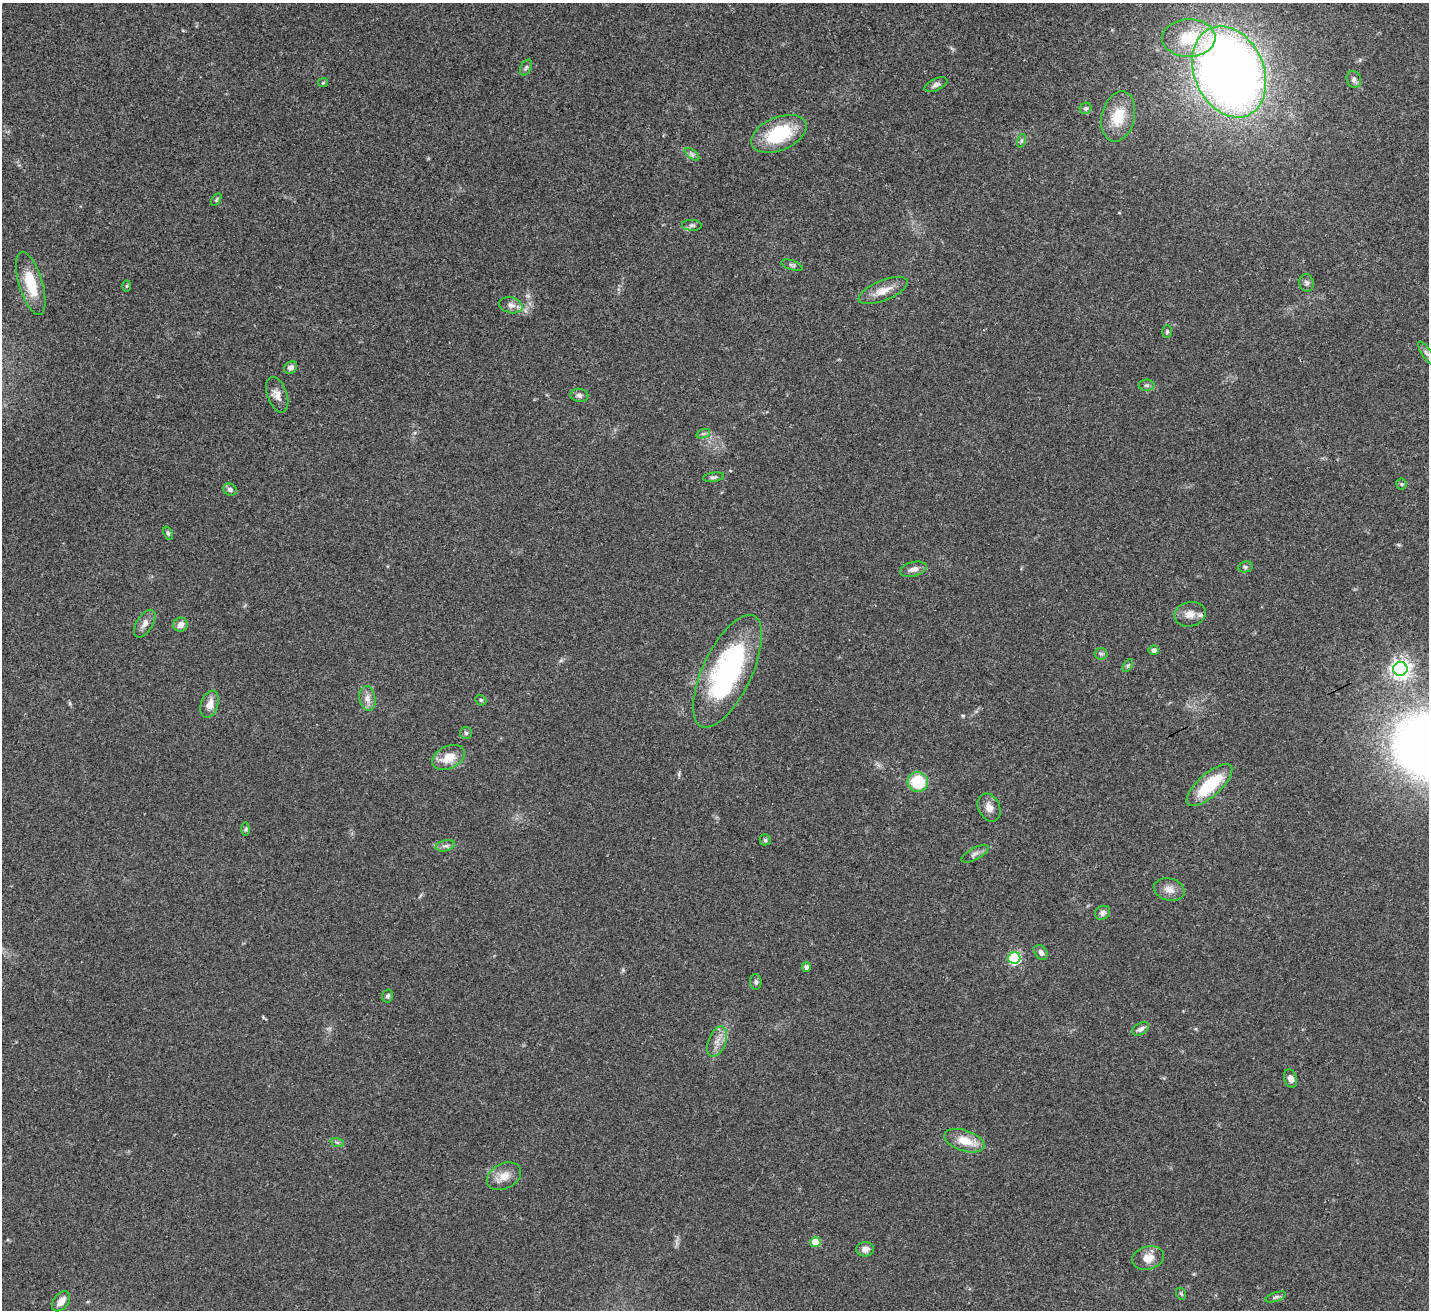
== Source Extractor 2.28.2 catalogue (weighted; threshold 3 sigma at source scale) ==
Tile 10 of 4 x 4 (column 2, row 3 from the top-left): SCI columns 1474-2900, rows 1532-2839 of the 5797 x 5807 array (HDU 1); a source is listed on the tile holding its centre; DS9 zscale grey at full resolution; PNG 1431 x 1312 px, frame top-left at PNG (2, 3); each listed source drawn as its Kron ellipse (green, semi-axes under 4 px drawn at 4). Shown black and unused: <1% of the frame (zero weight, under 3 of 4 exposures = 5% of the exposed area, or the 3 px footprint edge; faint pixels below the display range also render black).
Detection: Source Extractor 2.28.2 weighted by HDU 2 'WHT'; one run over the whole footprint, this tile lists its part. Background 0.0412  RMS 0.0047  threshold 0.0213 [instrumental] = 3 sigma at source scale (4.5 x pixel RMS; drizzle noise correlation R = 1.50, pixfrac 1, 0.05/0.05 arcsec/px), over >= 5 px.
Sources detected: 71; all 71 listed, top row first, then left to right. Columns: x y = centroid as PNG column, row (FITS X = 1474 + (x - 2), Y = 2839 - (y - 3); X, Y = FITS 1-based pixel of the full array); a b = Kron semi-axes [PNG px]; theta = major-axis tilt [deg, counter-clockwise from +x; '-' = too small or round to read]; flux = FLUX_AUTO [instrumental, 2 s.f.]
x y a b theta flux
1189 38 26 19 0 22
526 67 8 5 63 1
1229 72 47 34 -66 470
1354 79 9 7 -69 1.6
323 83 5 4 - 0.52
936 85 12 6 24 1.7
1086 108 6 5 - 1.1
1118 116 25 16 76 12
779 134 29 16 23 26
1021 141 7 4 72 0.91
692 154 8 4 -37 1.1
216 200 7 4 58 0.72
692 225 10 5 -4 1.2
792 265 11 4 -19 1
31 283 33 11 -73 15
1306 283 9 7 -74 1.4
127 286 5 3 - 0.53
883 291 26 10 22 6.5
511 305 12 8 -14 2.5
1167 332 6 5 - 0.76
1426 353 13 4 -56 1.4
291 368 7 5 35 2.1
1147 385 8 5 -1 1.1
277 395 18 10 -70 3.8
579 395 9 6 -8 1.7
703 434 7 4 19 0.89
713 477 10 4 9 1
1401 484 5 5 - 0.61
230 490 7 6 - 1.7
168 533 7 4 -69 0.78
1245 567 7 5 12 0.92
913 569 13 7 14 2.6
1190 614 16 12 13 4.7
145 624 15 8 58 3
180 625 7 7 - 2.9
1153 650 5 5 - 2.2
1101 654 6 6 - 1
1128 665 7 4 57 0.78
1400 669 7 7 - 250
727 671 61 24 64 87
367 698 12 8 -81 3.2
481 700 6 5 - 0.65
210 704 14 8 71 4.6
466 733 6 6 - 0.89
449 757 17 11 25 7.7
918 782 10 10 - 17
1209 785 29 11 42 23
989 807 15 10 -64 3.7
246 829 7 4 89 0.79
765 840 5 5 - 0.84
445 846 10 5 12 1.5
975 854 15 5 28 1.9
1169 889 15 11 -15 4
1102 913 8 6 30 2
1041 952 8 6 -57 1.8
1014 958 6 6 - 54
806 967 4 4 - 2
756 982 8 5 -89 1.1
388 996 6 5 - 1.2
1141 1029 9 5 31 1.7
717 1042 16 9 70 4.1
1290 1078 9 6 -70 2.3
964 1141 21 10 -18 8.7
337 1142 7 4 -19 0.87
504 1176 18 12 27 5.5
815 1242 5 5 - 11
865 1249 9 7 1 2.8
1148 1258 16 11 16 5.7
1181 1294 6 5 - 0.75
1276 1297 11 4 18 1.2
61 1301 11 7 52 4.3